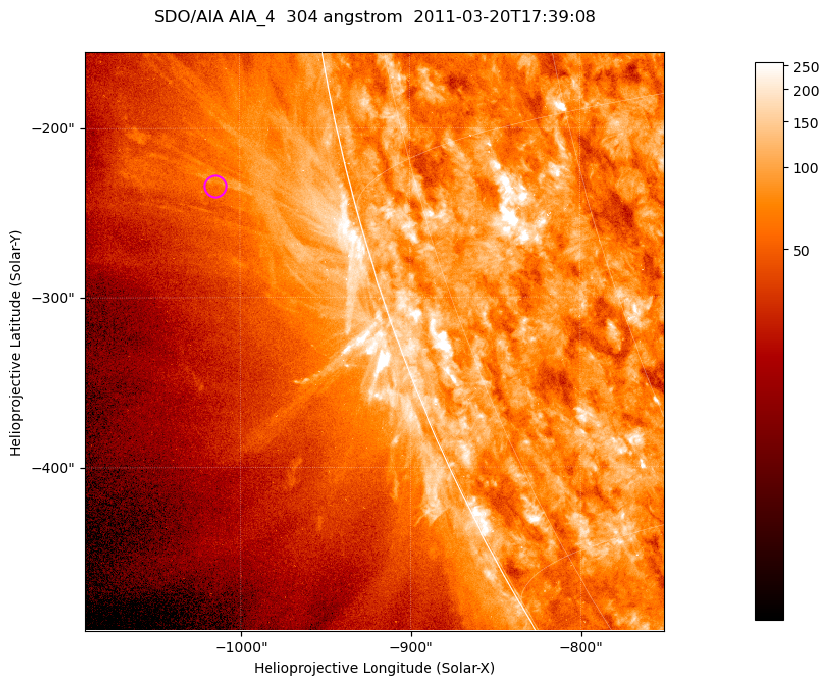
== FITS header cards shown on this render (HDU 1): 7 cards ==
TELESCOP= 'SDO/AIA '           / For AIA: SDO/AIA
INSTRUME= 'AIA_4   '           / For AIA: AIA_ATA1, AIA_ATA2, AIA_ATA3 or AIA_AT
WAVELNTH=                  304 / [angstrom] Wavelength
WAVEUNIT= 'angstrom'           / Wavelength unit: angstrom
DATE-OBS= '2011-03-20T17:39:08.125' / [ISO] Date when observation started; ISO 8
CTYPE1  = 'HPLN-TAN'           / CTYPE1; Typically HPLN
CTYPE2  = 'HPLT-TAN'           / CTYPE2; Typically HPLT

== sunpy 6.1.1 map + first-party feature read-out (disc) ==
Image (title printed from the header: SDO/AIA AIA_4  304 angstrom  2011-03-20T17:39:08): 568 x 568 px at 0.6 arcsec/px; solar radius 964 arcsec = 1606 px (partial field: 1.8% of the solar disc is inside the frame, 44% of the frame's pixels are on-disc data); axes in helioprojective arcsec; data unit not stated in the header (colour bar unlabelled)
Orientation: roll -0.132 deg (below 1 deg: not rotated)
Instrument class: DISC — disc imager (sunpy class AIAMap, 304 A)
Bright regions (active regions / flare kernels): reference = the on-disc median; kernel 5 px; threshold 5 sigma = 142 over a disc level ~79.6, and >= 1.15x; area >= 322 px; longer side >= 7 px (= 4.2 arcsec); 0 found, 0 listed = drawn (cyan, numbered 1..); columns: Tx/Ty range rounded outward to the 2 arcsec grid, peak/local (2 s.f.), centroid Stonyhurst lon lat
Off-limb structures (1.02-1.3 R_sun): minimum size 161 px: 5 found; the strongest spans PA ~100..105 deg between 1.03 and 1.16 R_sun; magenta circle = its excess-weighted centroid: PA ~105 deg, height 1.08 R_sun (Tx ~-1014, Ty ~-234 arcsec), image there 1.5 x the reference